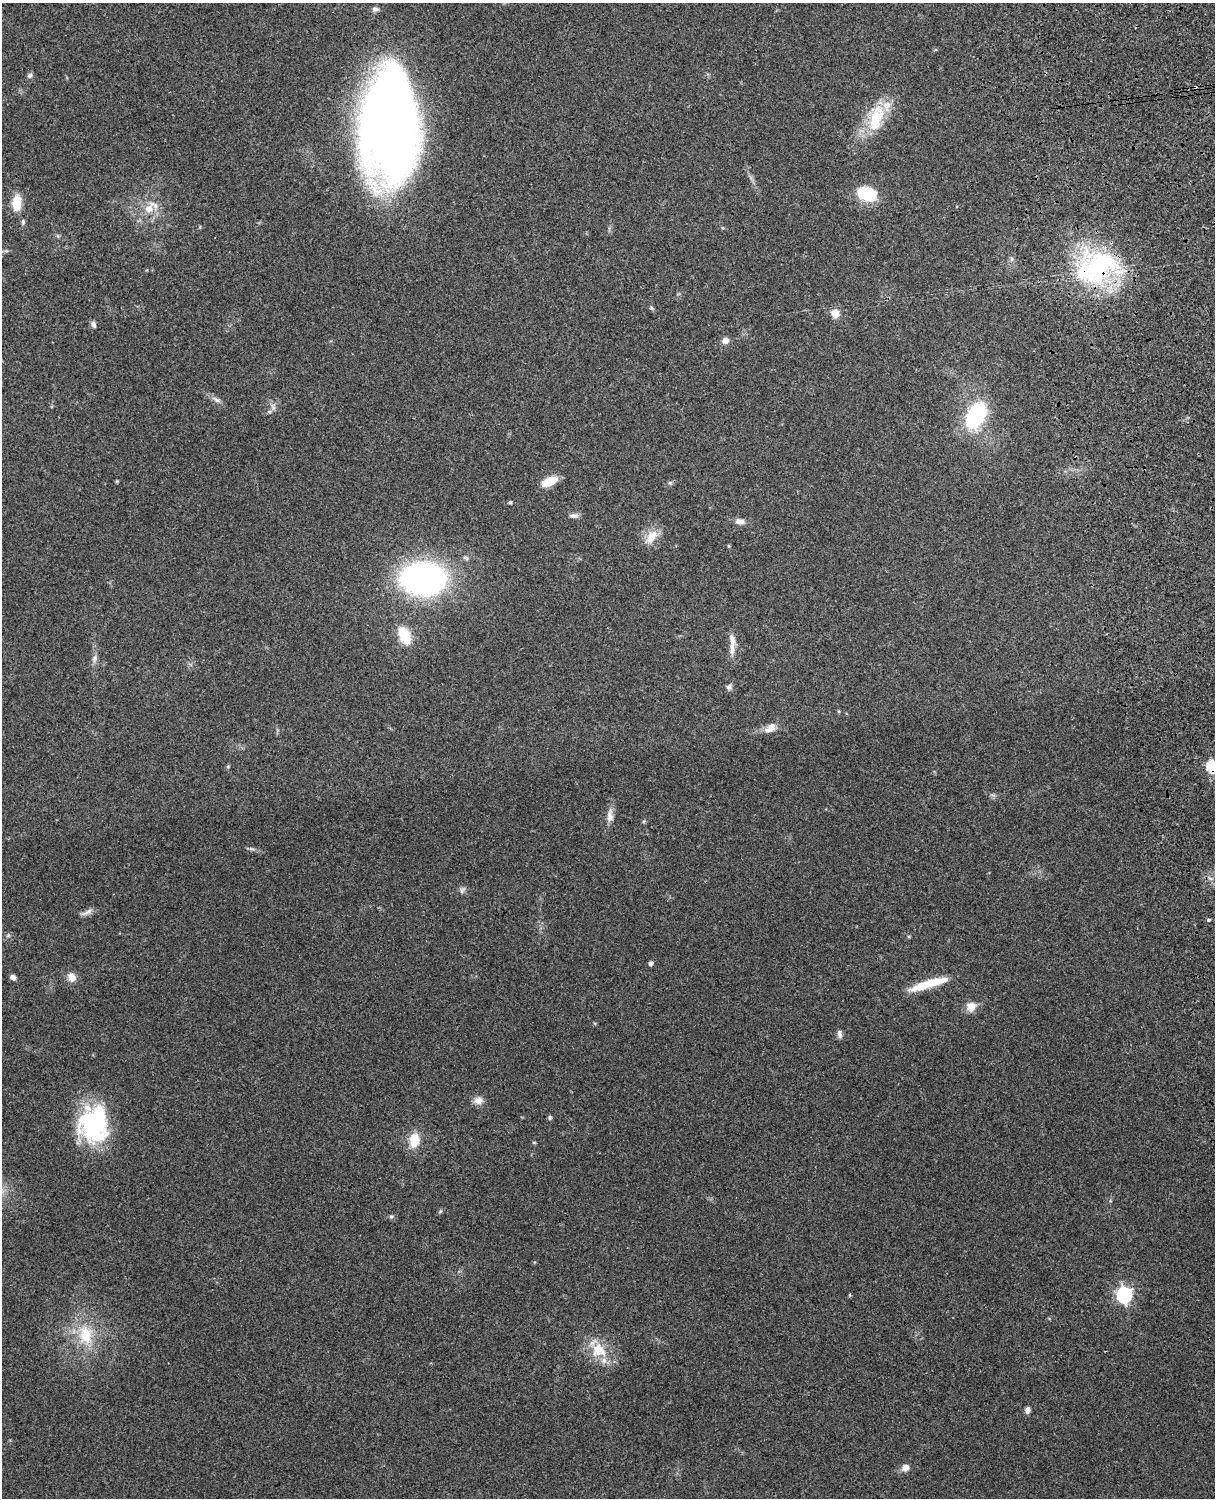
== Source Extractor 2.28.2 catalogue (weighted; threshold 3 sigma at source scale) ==
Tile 6 of 4 x 3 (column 2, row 2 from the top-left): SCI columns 1332-2544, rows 1660-3155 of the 5090 x 4928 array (HDU 1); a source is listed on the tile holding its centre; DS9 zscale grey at full resolution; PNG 1217 x 1500 px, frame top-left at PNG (2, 3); no overlay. Shown black and unused: <1% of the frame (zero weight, under 3 of 4 exposures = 6% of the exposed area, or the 3 px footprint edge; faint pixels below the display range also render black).
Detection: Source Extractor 2.28.2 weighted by HDU 2 'WHT'; one run over the whole footprint, this tile lists its part. Background 0.273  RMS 0.0091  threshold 0.0412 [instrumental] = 3 sigma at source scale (4.5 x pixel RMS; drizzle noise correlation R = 1.50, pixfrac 1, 0.05/0.05 arcsec/px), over >= 5 px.
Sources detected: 61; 3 inside a brighter listed object's ellipse — not listed separately; the other 58 listed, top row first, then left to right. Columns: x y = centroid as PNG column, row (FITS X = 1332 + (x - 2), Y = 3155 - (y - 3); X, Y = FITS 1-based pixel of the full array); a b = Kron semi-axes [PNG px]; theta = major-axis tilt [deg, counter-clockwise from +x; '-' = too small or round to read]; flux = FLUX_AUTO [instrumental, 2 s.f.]
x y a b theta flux
375 9 9 6 5 2.7
30 75 7 6 - 2.5
1195 87 4 4 - 1.8
876 118 43 19 76 39
389 125 93 45 90 1100
867 194 19 15 -13 35
17 203 15 8 86 21
149 209 13 12 - 11
23 222 8 5 -90 1.7
723 228 5 3 - 0.92
1011 259 6 5 - 2
1096 267 60 42 19 150
652 308 6 4 -70 1.3
835 313 12 11 - 7.6
94 324 8 5 -71 2.8
725 341 7 7 - 5.5
217 400 13 6 -26 3.8
269 412 7 6 - 2.4
975 416 25 15 58 89
117 481 5 4 - 0.85
549 481 18 8 23 15
670 483 6 5 - 1.6
510 502 4 3 - 1.6
574 515 12 6 3 3.7
740 521 14 7 -7 5.3
651 537 20 11 54 14
728 546 5 3 - 0.95
423 579 33 24 0 330
404 635 20 11 -66 29
732 646 24 7 86 9.6
94 658 11 6 81 3.6
729 687 8 7 - 2.7
839 711 4 4 - 1
768 729 21 8 10 7.3
1212 766 6 6 - 94
610 816 18 8 89 7
462 890 11 6 57 2.7
86 912 19 5 26 4.1
1208 920 4 4 - 2.3
8 936 6 4 19 1.4
650 963 5 4 - 3.4
13 977 6 5 - 3.9
72 977 12 9 -68 7.6
929 984 48 9 17 25
971 1007 12 12 - 8.7
839 1034 11 6 -81 3.1
478 1100 12 10 4 6.2
550 1117 6 5 - 1.6
94 1124 40 33 83 100
414 1140 14 10 82 19
534 1142 5 3 - 0.88
440 1211 6 4 60 1.4
391 1217 6 5 - 1.6
1124 1295 7 6 - 240
86 1335 29 19 -83 36
598 1350 23 20 -32 25
1027 1410 7 5 83 3.8
905 1467 8 7 - 6.3
Overlapping masked pixels (flux is a lower limit): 3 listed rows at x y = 1195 87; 1096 267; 1212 766
Isophote crosses this tile's border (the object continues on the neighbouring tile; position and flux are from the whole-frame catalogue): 1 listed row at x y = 1212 766